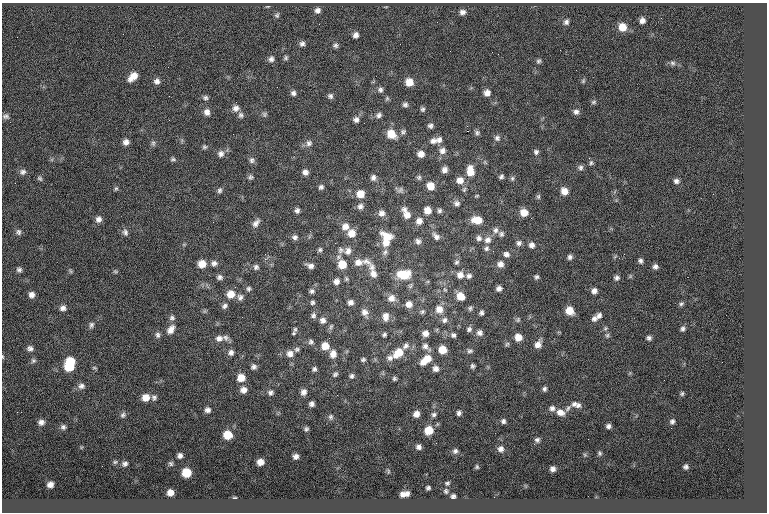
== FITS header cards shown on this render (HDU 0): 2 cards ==
NAXIS1  =                  765
NAXIS2  =                  510

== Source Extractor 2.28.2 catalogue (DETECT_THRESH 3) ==
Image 765 x 510 px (HDU 0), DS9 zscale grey, 1 PNG px = 1 image px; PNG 769 x 514 px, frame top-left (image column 1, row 510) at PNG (2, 3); no overlay
Background 0.251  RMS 7.9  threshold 23.6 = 3 sigma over >= 5 px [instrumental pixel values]
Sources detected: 277; all 277 listed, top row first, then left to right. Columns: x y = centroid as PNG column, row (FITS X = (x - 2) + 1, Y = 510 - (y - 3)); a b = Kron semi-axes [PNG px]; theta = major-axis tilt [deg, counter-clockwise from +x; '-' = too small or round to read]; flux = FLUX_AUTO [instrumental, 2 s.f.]
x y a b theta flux
317 10 8 7 - 2200
462 12 7 6 - 2000
277 15 7 5 63 1000
661 18 2 2 - 550
642 20 5 5 - 2300
566 22 7 7 - 1500
622 27 8 7 - 7000
123 34 2 2 - 410
356 35 7 6 - 2100
17 37 2 2 - 1000
302 44 7 6 - 1600
335 45 7 6 - 1300
498 54 2 2 - 310
286 58 5 5 - 930
271 59 7 6 - 1700
538 61 6 5 - 950
673 63 8 6 -17 1300
133 77 10 6 44 4900
157 81 7 7 - 1900
583 81 6 4 47 710
409 82 7 7 - 6300
380 90 7 7 - 1500
293 93 6 6 - 1600
487 93 7 6 - 3000
169 96 2 2 - 450
330 96 7 6 - 1400
205 98 7 6 - 1300
387 98 7 5 56 860
593 102 7 5 3 970
405 104 7 6 - 1400
236 108 9 8 - 2500
423 109 6 5 - 1100
207 112 8 7 - 2700
576 112 8 7 - 1900
264 114 7 6 - 1100
240 115 8 6 -76 1400
379 115 8 7 - 1700
6 116 9 7 1 1600
356 120 7 7 - 2000
430 126 6 6 - 1400
467 131 2 2 - 3800
403 132 7 6 - 1300
477 133 7 7 - 1200
391 134 10 8 -44 8600
497 138 8 8 - 1700
439 140 10 8 60 2200
433 141 9 8 - 2600
126 142 7 6 - 2500
153 143 8 5 89 1200
309 143 9 9 - 2200
204 147 6 5 - 970
442 151 9 9 - 2900
536 152 7 7 - 1400
221 154 9 8 - 2600
421 154 7 6 - 3700
173 159 7 5 0 990
252 160 8 7 - 1600
591 163 7 6 - 1100
580 168 8 7 - 1500
444 170 6 6 - 2500
470 171 12 8 -86 7300
23 172 8 7 - 1800
305 172 6 6 - 2300
250 177 7 6 - 1200
419 177 6 6 - 1000
501 177 5 4 - 1200
40 178 7 5 -39 970
373 178 8 6 -83 1900
512 178 7 5 88 1100
460 180 9 8 - 4200
676 181 7 6 - 1700
430 186 7 7 - 6200
321 187 7 6 - 1400
116 189 6 5 - 820
464 189 7 5 69 970
220 190 7 6 - 1200
400 190 9 7 20 1600
564 191 8 7 - 4800
360 194 8 8 - 5800
477 196 7 3 9 560
538 197 7 5 90 1000
457 203 8 7 - 1800
360 206 9 8 - 2000
297 210 6 6 - 1500
427 210 8 7 - 4800
439 211 6 6 - 1200
381 213 9 8 - 2700
406 213 16 8 -61 5300
524 213 8 7 - 6100
98 219 8 8 - 2400
477 220 10 7 -7 8000
419 221 9 8 - 3100
213 222 2 2 - 1100
256 223 11 7 52 2500
345 226 9 8 - 3700
495 230 9 8 - 2100
18 232 7 7 - 1500
125 232 9 7 -75 1800
351 233 9 8 - 5500
501 234 7 7 - 1400
436 236 11 7 -47 2400
295 237 8 7 - 1700
387 237 14 10 -32 8800
479 238 7 7 - 1700
488 240 10 8 32 2900
418 241 7 7 - 1800
335 243 3 2 - 1000
386 243 10 8 12 4300
519 243 7 7 - 1600
532 245 8 7 - 2300
486 248 7 6 - 1200
320 250 6 5 - 1000
341 250 9 8 - 2000
348 251 10 9 - 2800
493 251 2 2 - 1900
385 252 9 6 62 1800
506 254 7 6 - 1800
624 254 2 2 - 1000
570 257 6 6 - 1500
265 259 2 2 - 6400
366 261 15 8 -23 3200
640 261 6 5 - 1400
358 262 10 9 - 3500
457 262 6 5 - 1000
214 263 8 7 - 1900
202 264 8 7 - 6000
342 264 8 8 - 8600
500 264 7 7 - 2600
310 266 8 5 -15 2100
655 266 6 5 - 1700
256 267 6 6 - 1400
372 267 11 9 -80 3200
19 270 6 6 - 1300
70 271 6 4 -71 670
115 271 6 4 5 710
373 274 10 8 -63 3100
404 275 14 10 3 14000
460 275 8 8 - 3300
469 276 7 7 - 1700
219 277 7 6 - 1500
536 277 6 5 - 1100
617 278 6 6 - 1400
346 279 6 5 - 790
336 281 7 7 - 2400
235 287 2 2 - 270
248 289 7 6 - 1100
499 289 5 5 - 1900
312 291 7 6 - 1400
594 291 6 6 - 2300
231 294 9 9 - 5700
31 295 6 6 - 2500
460 296 7 7 - 6700
240 297 8 8 - 1900
391 298 10 9 - 3500
312 302 6 5 - 990
350 302 7 6 - 2000
409 304 7 7 - 3500
681 304 7 5 42 1000
225 306 8 6 37 1600
63 308 8 7 - 2100
470 308 7 6 - 1000
439 309 10 10 - 4900
569 311 8 7 - 6700
365 312 11 8 -62 2800
422 312 6 5 - 970
481 313 5 4 - 1200
313 315 8 7 - 1500
599 315 8 7 - 1900
386 317 11 8 89 3300
172 318 8 7 - 1600
594 318 9 7 52 2100
323 320 8 8 - 2300
444 320 8 6 57 1700
518 320 8 5 51 1000
91 325 8 6 75 1400
331 327 8 5 63 1000
171 329 12 8 57 3800
295 329 6 5 - 850
469 329 7 6 - 1400
683 329 6 5 - 1300
425 333 7 7 - 2700
479 333 8 8 - 2300
294 334 3 3 - 920
158 335 8 6 -77 1500
384 335 4 4 - 970
453 335 7 6 - 1400
607 335 7 5 87 1100
225 337 9 8 - 1800
518 337 7 7 - 5600
219 338 10 9 - 2900
649 338 5 5 - 1400
311 342 7 6 - 1300
507 344 7 5 30 950
538 344 9 7 61 3500
325 346 8 8 - 6100
405 346 9 6 49 1900
425 346 9 8 - 2200
30 348 7 6 - 1700
297 349 7 6 - 1200
442 350 7 7 - 8500
470 351 8 7 - 1400
231 353 8 7 - 2000
398 353 14 9 38 9200
290 354 8 8 - 3000
333 354 10 8 88 3600
3 357 5 3 - 480
390 358 9 7 -13 2000
363 360 6 5 - 990
426 360 15 8 39 8500
33 361 7 7 - 1100
70 362 8 7 - 11000
473 366 6 5 - 1100
69 367 9 7 -19 11000
253 367 6 6 - 1600
94 368 7 3 -8 620
314 369 6 5 - 1200
436 369 6 6 - 2400
335 374 7 6 - 1100
352 376 6 5 - 1200
241 378 8 8 - 5400
394 378 4 4 - 870
664 380 2 2 - 750
81 386 9 7 2 2100
545 389 5 4 - 1200
243 390 8 7 - 3000
303 392 7 6 - 2300
271 393 6 6 - 1400
682 394 6 4 56 810
146 397 8 8 - 4800
154 398 7 7 - 1400
311 404 5 5 - 1700
574 404 8 7 - 1900
578 405 8 7 - 1700
552 408 7 7 - 1900
568 408 9 5 55 1500
208 410 6 6 - 1900
17 412 2 2 - 420
560 412 10 8 -16 3600
459 413 5 4 - 1300
416 414 6 5 - 3100
123 415 7 6 - 1300
434 415 6 5 - 1200
331 417 7 6 - 1100
503 421 4 4 - 1200
672 421 5 4 - 1200
41 422 6 6 - 2000
608 426 5 4 - 1500
63 427 6 6 - 1300
671 428 2 2 - 1500
306 429 5 4 - 900
429 430 7 7 - 9400
228 435 7 6 - 9400
537 440 6 5 - 1300
419 447 5 4 - 1600
501 449 6 5 - 1900
455 451 5 5 - 1300
600 453 6 4 -50 720
180 455 5 4 - 1500
296 456 5 5 - 1800
115 462 5 4 - 620
260 462 6 5 - 3400
125 464 4 4 - 1300
171 464 5 4 - 790
102 466 2 2 - 310
477 467 4 4 - 680
686 467 4 4 - 1100
553 469 5 4 - 1500
388 471 6 4 -72 610
186 473 7 7 - 12000
447 483 5 3 - 830
50 485 6 5 - 2600
428 488 4 3 - 970
446 491 8 6 -75 1100
170 492 6 5 - 3100
404 494 9 5 9 3100
453 496 5 4 - 1300
235 498 3 2 - 400
At the frame edge (FLAGS 8, measured only in part): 1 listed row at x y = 3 357